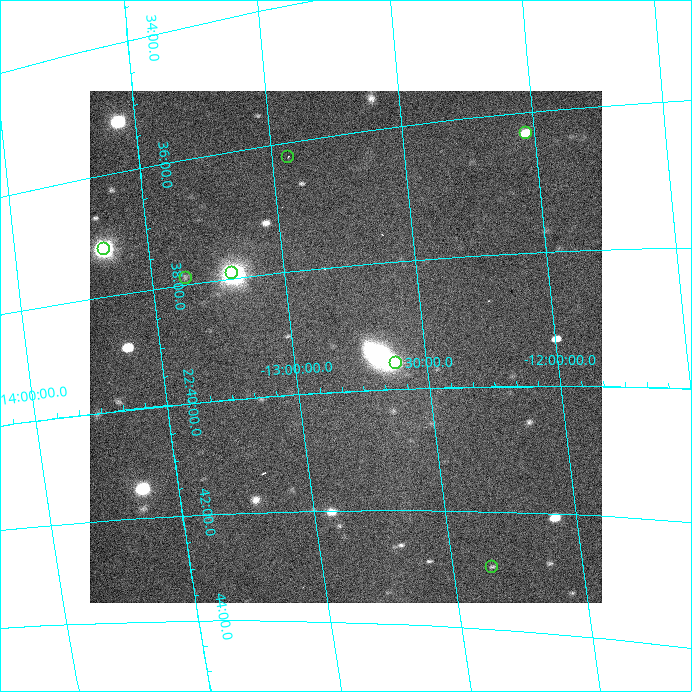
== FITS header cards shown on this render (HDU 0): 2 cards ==
NAXIS1  =                  512 / Axis length
NAXIS2  =                  512 / Axis length

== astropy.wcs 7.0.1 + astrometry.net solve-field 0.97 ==
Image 512 x 512 px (HDU 0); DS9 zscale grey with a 90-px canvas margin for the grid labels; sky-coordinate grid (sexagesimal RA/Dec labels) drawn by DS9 from the SOLVED WCS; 7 Tycho-2 reference stars matched to detected sources circled (green)
Header WCS: none
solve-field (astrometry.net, Tycho-2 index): SOLVED blind (the file carries no WCS)
Solved WCS: RA---TAN-SIP/DEC--TAN-SIP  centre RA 22:39:16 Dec -12:48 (339.82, -12.80 deg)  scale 13.7 x 14.2 arcsec/px (non-square pixels)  FOV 116.7' x 121.4'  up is -84 deg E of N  parity flipped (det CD > 0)
(file carries no celestial WCS; the grid is the blind solution)
Tycho-2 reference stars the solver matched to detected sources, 7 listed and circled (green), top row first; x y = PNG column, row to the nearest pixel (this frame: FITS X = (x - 90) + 1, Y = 512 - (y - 91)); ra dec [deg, ICRS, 3 dp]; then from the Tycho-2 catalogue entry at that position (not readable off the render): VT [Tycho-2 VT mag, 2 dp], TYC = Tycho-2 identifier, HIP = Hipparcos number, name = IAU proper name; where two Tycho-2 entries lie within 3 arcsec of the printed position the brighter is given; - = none
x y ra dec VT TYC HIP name
526 133 339.077 -12.031 9.77 5814-990-1 - -
288 157 339.056 -12.939 9.41 5817-49-1 - -
104 249 339.303 -13.666 8.40 5817-673-1 111661 -
232 273 339.477 -13.196 9.14 5817-113-1 - -
186 278 339.472 -13.371 8.84 5817-921-1 111726 -
396 363 339.893 -12.615 8.63 5818-656-2 111870 -
492 567 340.736 -12.350 8.69 5815-241-1 - -